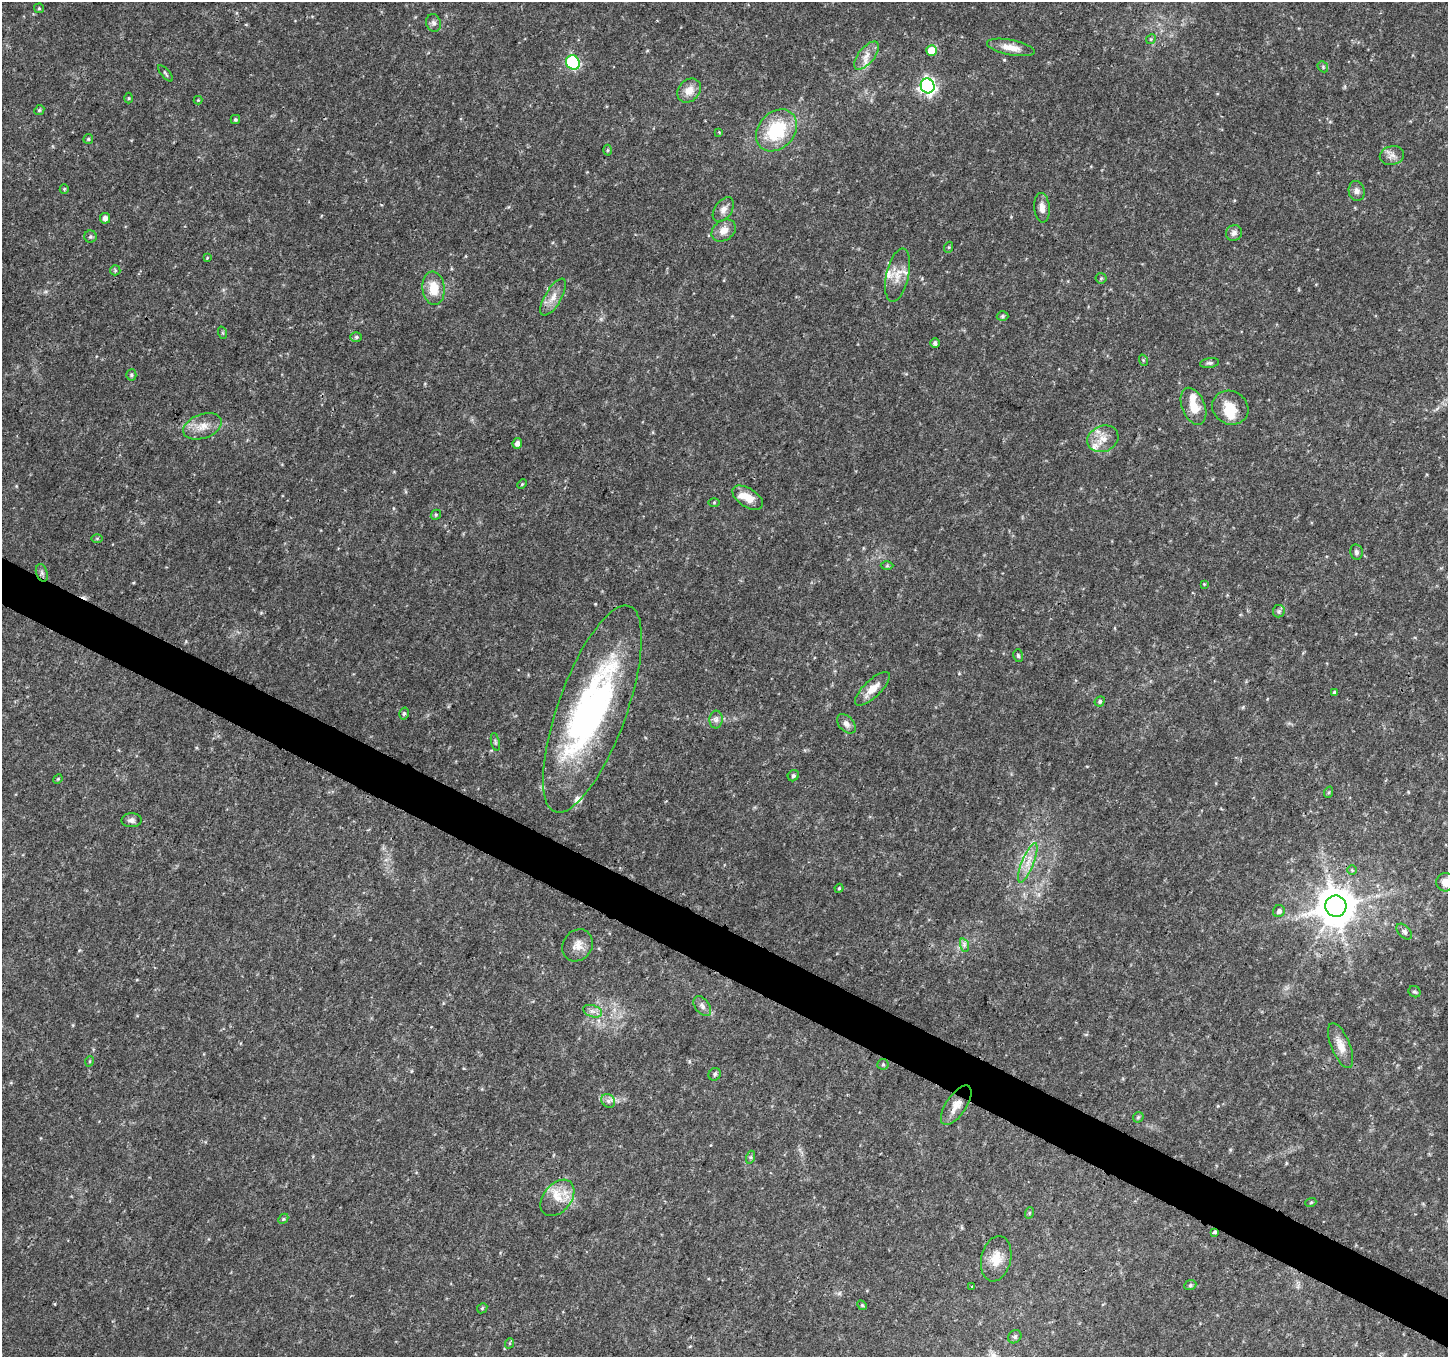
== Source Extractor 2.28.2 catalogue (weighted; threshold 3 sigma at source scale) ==
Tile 6 of 4 x 4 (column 2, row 2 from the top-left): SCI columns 1451-2896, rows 2915-4269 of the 5800 x 5892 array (HDU 1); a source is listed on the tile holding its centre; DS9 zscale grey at full resolution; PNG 1450 x 1359 px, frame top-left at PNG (2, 2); each listed source drawn as its Kron ellipse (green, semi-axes under 4 px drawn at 4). Shown black and unused: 4% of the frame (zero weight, under 3 of 4 exposures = <1% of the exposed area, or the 3 px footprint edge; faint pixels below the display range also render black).
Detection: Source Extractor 2.28.2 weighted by HDU 2 'WHT'; one run over the whole footprint, this tile lists its part. Background 0.0318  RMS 0.0035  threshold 0.0159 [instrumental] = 3 sigma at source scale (4.5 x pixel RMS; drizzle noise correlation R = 1.50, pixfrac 1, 0.0396/0.0396 arcsec/px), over >= 5 px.
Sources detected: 110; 1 inside a brighter object's white glare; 1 cosmic-ray / hot-pixel residue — neither listed nor drawn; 6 inside a brighter listed object's ellipse — not listed separately; the other 102 listed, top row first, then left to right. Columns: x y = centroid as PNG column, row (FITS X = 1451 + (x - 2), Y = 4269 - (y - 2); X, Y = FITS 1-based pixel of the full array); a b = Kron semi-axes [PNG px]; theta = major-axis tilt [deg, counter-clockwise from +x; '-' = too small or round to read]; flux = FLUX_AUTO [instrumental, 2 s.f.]
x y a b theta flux
39 8 5 5 - 0.48
434 23 9 7 -71 1.3
1151 39 5 4 - 0.49
1011 47 24 7 -11 4
932 51 5 5 - 7.7
866 56 17 8 51 3.1
573 62 7 6 - 29
1323 67 6 4 -49 0.58
165 73 10 3 -49 0.57
928 86 7 7 - 100
689 90 13 10 46 3.7
129 98 5 3 - 0.37
198 100 4 4 - 0.33
39 110 5 4 - 0.47
235 119 4 4 - 0.5
776 130 23 18 48 20
719 132 4 3 - 0.25
88 139 5 4 - 0.43
608 150 5 3 - 0.38
1392 155 12 9 11 2.1
64 189 4 4 - 0.36
1357 191 10 8 -81 1.5
1042 208 15 7 -85 2.3
723 210 14 8 55 2.1
105 218 5 5 - 1.7
724 231 13 10 36 3.2
1234 233 8 7 - 1.5
90 237 6 6 - 0.67
949 247 5 3 - 0.39
207 258 4 3 - 0.27
115 270 5 5 - 0.46
898 275 27 11 77 5.3
1101 278 5 5 - 0.51
434 288 17 11 -84 6.8
553 297 21 8 59 3.5
1002 316 6 5 - 0.53
223 333 6 4 -71 0.43
356 337 6 5 - 0.61
935 343 5 4 - 1
1143 360 6 3 -72 0.39
1209 363 10 5 8 0.84
131 375 5 5 - 0.52
1193 406 19 11 -68 6.2
1230 408 18 16 -29 7
202 426 20 12 20 4.9
1103 439 16 12 25 4.6
517 443 5 4 - 1.6
522 484 5 3 - 0.35
748 498 17 9 -33 4.5
714 502 5 3 - 0.34
436 515 5 4 - 0.49
97 538 6 4 0 0.4
1356 552 8 6 -80 0.81
887 566 6 4 2 0.48
42 573 9 5 -72 0.95
1204 584 3 3 - 0.24
1279 611 6 6 - 0.72
1018 655 6 5 - 0.57
872 689 22 8 44 4.6
1334 692 4 4 - 0.41
1100 701 5 5 - 0.66
592 709 109 34 70 100
404 713 6 4 74 0.64
716 720 9 6 88 1.4
846 724 11 7 -48 1.7
495 742 9 3 -77 0.6
793 776 6 5 - 0.66
58 779 5 4 - 0.34
1329 792 6 4 71 0.46
131 820 10 7 1 1.4
1028 863 21 6 68 3.8
1352 870 5 5 - 0.42
1445 882 9 9 - 3.4
839 888 4 4 - 0.42
1336 906 11 10 - 1000
1279 911 6 6 - 1.3
1404 931 9 5 -45 1.1
578 945 17 14 53 3.8
964 945 7 4 -72 0.88
1415 992 6 5 - 0.63
702 1006 11 7 -52 1.5
593 1011 10 6 -19 1.6
1341 1046 24 9 -67 4.2
90 1061 5 3 - 0.38
883 1064 5 5 - 0.54
715 1074 6 6 - 0.68
608 1101 7 6 - 1.1
956 1105 23 10 55 4.7
1138 1117 6 4 44 0.48
751 1157 6 4 72 0.59
557 1198 20 14 51 6.4
1311 1202 5 3 - 0.34
1029 1213 6 3 71 0.38
283 1219 6 4 45 0.48
1214 1232 3 3 - 1.1
996 1259 23 15 77 5.6
1190 1285 6 4 23 0.6
971 1286 3 3 - 0.82
862 1305 5 4 - 0.43
482 1308 5 4 - 0.45
1015 1337 7 6 - 0.7
510 1343 5 3 - 0.37
Overlapping masked pixels (flux is a lower limit): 1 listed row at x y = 1214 1232
Isophote crosses this tile's border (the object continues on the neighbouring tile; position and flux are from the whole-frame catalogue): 1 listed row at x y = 1445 882